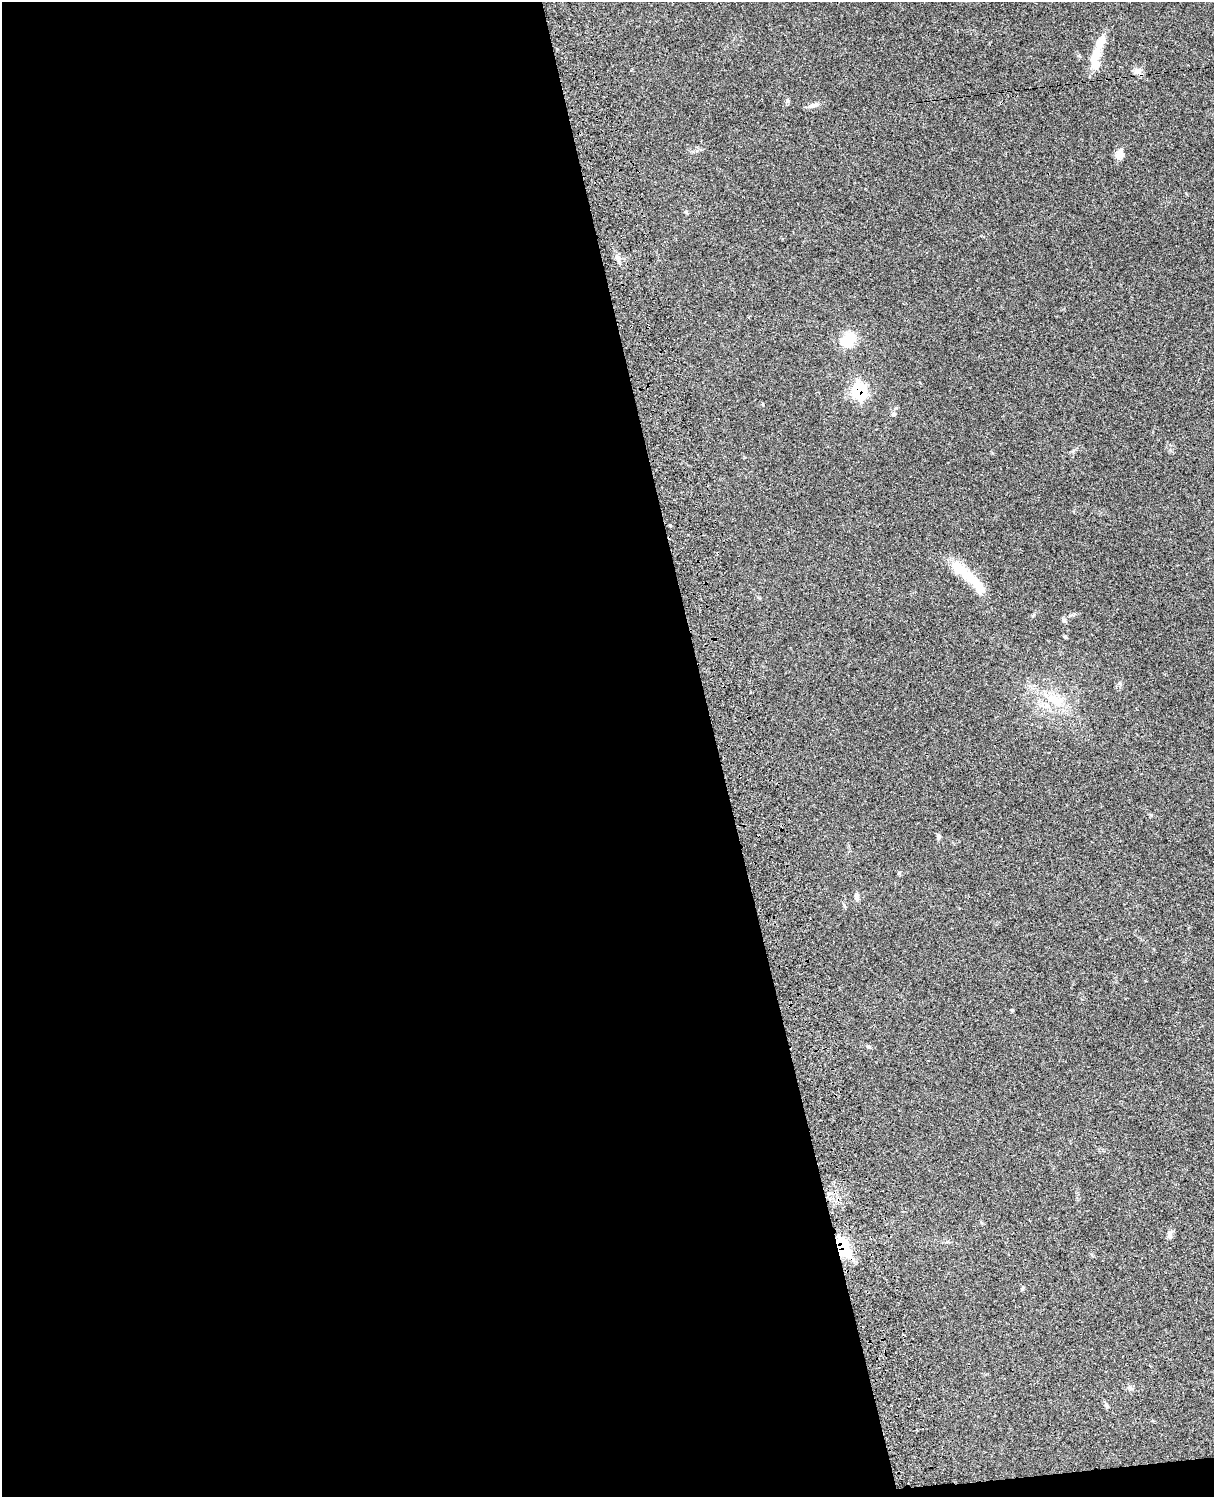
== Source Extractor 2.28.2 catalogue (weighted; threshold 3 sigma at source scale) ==
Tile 9 of 4 x 3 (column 1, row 3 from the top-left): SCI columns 122-1333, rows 276-1770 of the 5086 x 4925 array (HDU 1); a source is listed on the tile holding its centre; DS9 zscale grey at full resolution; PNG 1216 x 1499 px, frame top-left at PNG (2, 2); no overlay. Shown black and unused: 60% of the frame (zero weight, under 3 of 4 exposures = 6% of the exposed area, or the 3 px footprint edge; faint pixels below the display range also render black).
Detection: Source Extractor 2.28.2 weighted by HDU 2 'WHT'; one run over the whole footprint, this tile lists its part. Background 0.0982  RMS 0.0063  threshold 0.0284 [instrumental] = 3 sigma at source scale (4.5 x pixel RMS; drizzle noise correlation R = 1.50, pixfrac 1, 0.05/0.05 arcsec/px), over >= 5 px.
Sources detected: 26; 1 inside a brighter object's white glare — not listed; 2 inside a brighter listed object's ellipse — not listed separately; the other 23 listed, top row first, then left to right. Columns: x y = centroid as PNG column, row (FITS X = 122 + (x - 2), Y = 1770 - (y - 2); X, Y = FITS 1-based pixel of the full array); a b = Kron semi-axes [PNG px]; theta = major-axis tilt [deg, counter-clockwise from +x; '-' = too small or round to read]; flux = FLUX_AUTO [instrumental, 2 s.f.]
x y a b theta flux
1096 54 38 11 86 13
1138 71 10 8 5 3.4
814 105 13 5 17 2.4
1120 154 11 9 67 4.6
686 212 6 4 -46 0.75
618 258 10 7 -57 2.5
848 340 19 13 37 16
859 391 9 8 - 71
894 414 8 5 36 1.3
670 525 3 3 - 1.1
968 576 57 11 -44 21
1064 620 6 6 - 1.2
1065 637 5 4 - 0.65
1120 684 6 4 -20 0.83
1054 700 37 14 -27 20
938 837 7 5 68 1.3
857 896 11 6 -81 2.1
1012 1010 4 3 - 0.57
868 1047 7 4 -8 0.94
1170 1235 12 6 -87 1.9
841 1246 9 6 -64 100
1130 1388 7 5 -24 1.5
1106 1406 7 5 -45 1.1
Overlapping masked pixels (flux is a lower limit): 2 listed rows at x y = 859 391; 841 1246
Unlisted compact peaks at least as high as the median listed source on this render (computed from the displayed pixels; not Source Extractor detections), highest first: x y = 1151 815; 787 101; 899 873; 1022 1289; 763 404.